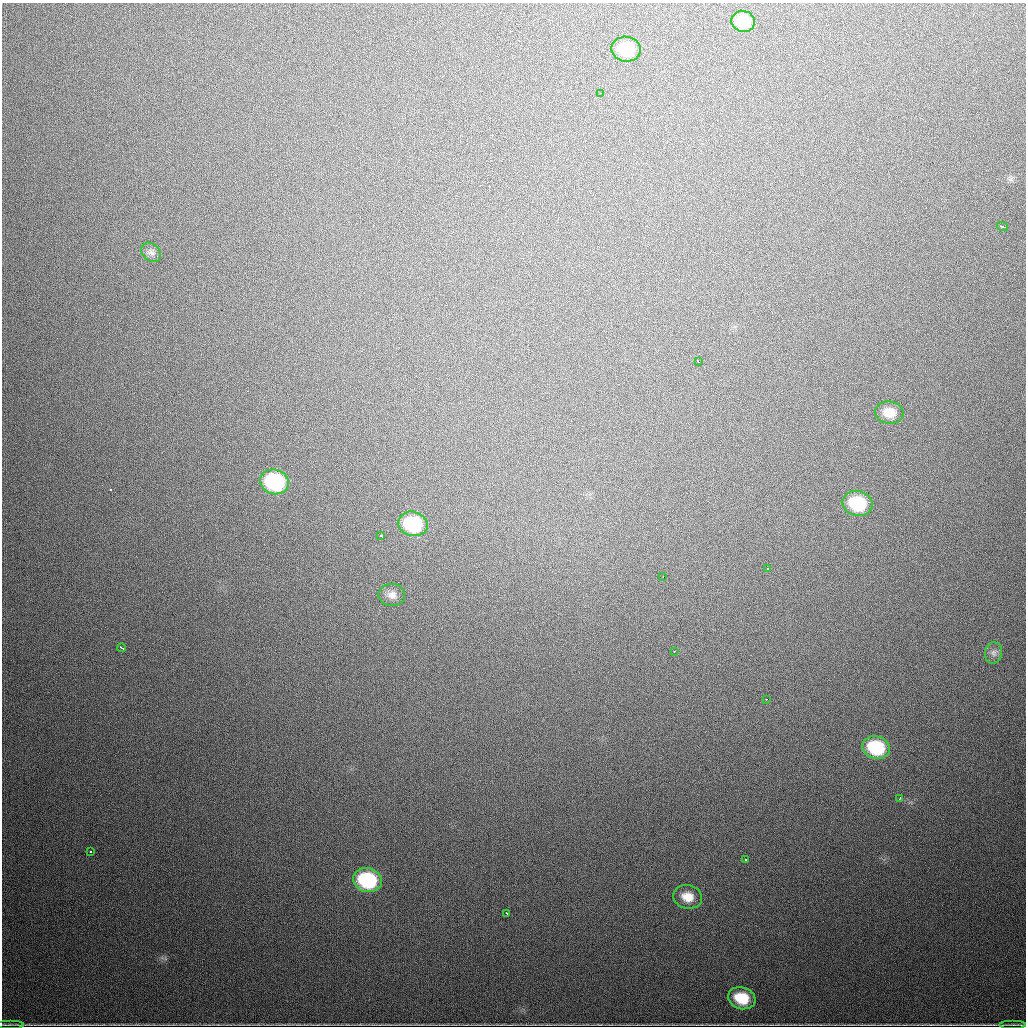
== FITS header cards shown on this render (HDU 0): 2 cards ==
NAXIS1  =                 1024
NAXIS2  =                 1024

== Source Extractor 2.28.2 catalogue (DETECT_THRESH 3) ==
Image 1024 x 1024 px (HDU 0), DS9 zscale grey, 1 PNG px = 1 image px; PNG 1028 x 1028 px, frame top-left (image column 1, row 1024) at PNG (2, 3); each listed source drawn as its Kron ellipse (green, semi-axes under 4 px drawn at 4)
Background 797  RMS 23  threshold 69.6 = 3 sigma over >= 5 px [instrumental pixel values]
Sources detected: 28; all 28 listed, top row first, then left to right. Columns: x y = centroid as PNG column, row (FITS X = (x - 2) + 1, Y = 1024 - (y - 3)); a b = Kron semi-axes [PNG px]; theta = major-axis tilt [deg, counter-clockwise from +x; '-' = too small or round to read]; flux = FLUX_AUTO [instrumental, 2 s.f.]
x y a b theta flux
743 21 12 10 -15 32000
626 49 15 12 -9 54000
601 93 2 2 - 1200
1002 227 6 2 -18 3100
151 252 11 8 -42 6900
698 361 3 2 - 3200
889 412 14 11 -6 23000
275 482 15 12 -17 140000
857 503 15 12 -12 81000
413 524 15 12 -14 100000
381 536 4 3 - 15000
768 569 3 3 - 4700
663 577 2 2 - 2200
392 595 13 11 -1 12000
121 648 4 2 - 2100
674 651 2 2 - 4800
994 653 10 8 77 6900
766 699 3 2 - 2500
876 747 14 11 -17 84000
900 798 4 2 - 2000
91 851 3 2 - 1800
745 860 2 2 - 1300
367 880 14 12 -17 130000
688 897 15 11 -14 23000
506 913 3 2 - 2700
742 998 14 11 -17 48000
10 1024 13 3 0 1300
1013 1024 13 3 0 2000